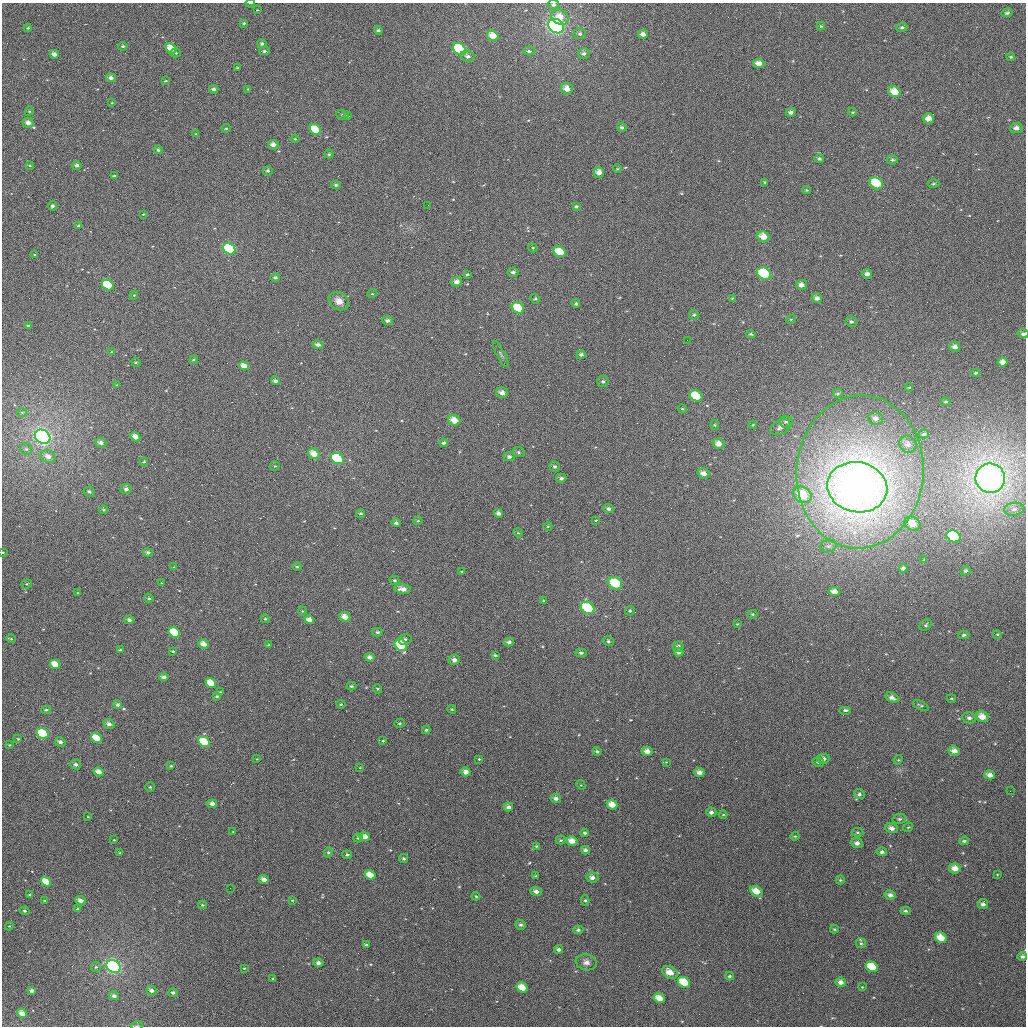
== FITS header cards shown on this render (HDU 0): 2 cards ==
NAXIS1  =                 1024
NAXIS2  =                 1024

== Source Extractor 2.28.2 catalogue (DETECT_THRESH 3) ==
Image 1024 x 1024 px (HDU 0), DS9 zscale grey, 1 PNG px = 1 image px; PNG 1028 x 1028 px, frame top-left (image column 1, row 1024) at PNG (2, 3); each listed source drawn as its Kron ellipse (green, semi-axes under 4 px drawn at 4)
Background 1650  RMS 47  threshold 142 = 3 sigma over >= 5 px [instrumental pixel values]
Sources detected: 333; all 333 listed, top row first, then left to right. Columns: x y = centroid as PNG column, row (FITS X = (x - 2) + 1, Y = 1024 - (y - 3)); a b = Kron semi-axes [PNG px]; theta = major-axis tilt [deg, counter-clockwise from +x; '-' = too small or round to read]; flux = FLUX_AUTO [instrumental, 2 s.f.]
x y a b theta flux
250 3 5 2 - 3.0e+03
553 5 6 5 - 8.5e+03
257 10 3 2 - 1.9e+03
1007 13 6 4 13 6.3e+03
560 17 9 7 -24 3.7e+04
244 23 4 4 - 4.4e+03
556 26 8 7 - 6.6e+05
821 26 4 4 - 4.0e+03
902 27 5 4 - 6.3e+03
28 28 4 3 - 4.7e+03
378 30 4 4 - 5.2e+03
580 34 6 5 - 6.1e+03
643 34 5 4 - 1.5e+04
493 36 6 5 - 3.5e+04
262 44 4 4 - 6.7e+03
123 46 4 3 - 5.0e+03
171 48 6 4 -40 5.2e+04
459 49 7 5 -36 1.8e+05
264 51 5 4 - 6.1e+03
529 51 5 4 - 6.1e+03
176 53 5 4 - 4.6e+03
54 54 4 4 - 1.5e+04
584 54 6 5 - 8.8e+03
468 56 7 5 -25 1.1e+04
1011 57 4 3 - 3.7e+03
759 64 5 4 - 2.5e+04
238 68 3 3 - 4.8e+03
111 78 5 4 - 1.3e+04
165 81 3 3 - 2.8e+03
214 89 4 4 - 8.6e+03
248 89 4 4 - 3.7e+03
567 89 6 5 - 2.4e+04
894 92 6 5 - 4.4e+04
112 103 3 3 - 2.4e+03
29 111 4 4 - 3.6e+03
791 112 5 4 - 9.7e+03
853 112 4 3 - 3.0e+03
342 115 6 4 -19 5.2e+03
348 116 4 3 - 5.1e+03
928 118 5 5 - 2.4e+04
28 123 5 5 - 1.7e+04
622 127 5 4 - 7.2e+03
226 128 4 4 - 3.9e+03
1016 128 6 5 - 1.5e+04
315 130 6 5 - 7.9e+04
196 134 4 4 - 3.6e+03
295 139 4 4 - 3.5e+03
273 145 5 4 - 1.9e+04
158 150 4 4 - 6.5e+03
329 154 4 4 - 4.0e+03
819 159 4 4 - 5.4e+03
892 160 5 4 - 5.1e+03
77 165 5 4 - 9.6e+03
30 166 4 3 - 3.9e+03
617 169 4 3 - 3.1e+03
268 171 5 4 - 6.2e+03
599 172 5 5 - 2.0e+04
114 176 3 2 - 5.2e+03
765 182 4 4 - 3.6e+03
876 183 7 5 -31 1.0e+05
933 184 6 4 2 4.3e+03
336 185 4 4 - 6.7e+03
806 190 4 3 - 3.6e+03
428 205 2 2 - 2.0e+03
52 206 5 4 - 8.7e+03
576 206 4 4 - 5.1e+03
143 214 4 3 - 3.0e+03
79 226 4 3 - 6.9e+03
763 237 6 5 - 3.3e+04
533 248 4 3 - 3.2e+03
229 249 7 5 -33 2.1e+05
560 252 6 5 - 6.1e+04
35 255 4 3 - 3.6e+03
513 272 5 4 - 9.4e+03
764 273 7 6 - 1.4e+05
467 274 3 3 - 3.4e+03
867 274 5 4 - 1.2e+04
275 277 5 4 - 7.2e+03
457 282 5 4 - 1.7e+04
108 285 6 5 - 1.4e+05
801 285 5 5 - 1.5e+04
372 294 5 3 - 2.9e+03
134 295 4 4 - 3.4e+03
732 298 3 3 - 2.6e+03
817 298 5 5 - 1.1e+04
535 299 5 4 - 4.2e+03
339 301 10 8 -30 2.5e+04
576 304 4 4 - 5.9e+03
518 308 6 5 - 7.9e+04
694 315 5 4 - 4.8e+03
791 319 5 3 - 2.3e+03
388 321 5 4 - 1.0e+04
851 322 6 5 - 7.7e+03
28 326 4 4 - 5.2e+03
751 334 5 4 - 4.3e+03
1023 334 5 4 - 8.5e+03
687 340 2 2 - 2.2e+03
318 345 5 4 - 1.2e+04
955 347 5 5 - 1.3e+04
111 352 4 4 - 3.3e+03
501 354 14 3 -62 6.4e+03
581 354 5 4 - 8.6e+03
194 360 4 3 - 3.5e+03
136 362 5 4 - 3.8e+03
1003 362 5 4 - 2.0e+04
244 366 5 4 - 2.9e+04
976 373 4 3 - 4.9e+03
275 381 4 3 - 8.8e+03
603 381 5 5 - 6.4e+03
117 385 4 4 - 3.0e+03
909 387 4 2 - 2.3e+03
502 393 6 5 - 1.8e+04
838 393 5 4 - 4.4e+03
696 396 6 5 - 9.1e+04
946 402 5 3 - 3.7e+03
682 409 4 4 - 3.0e+03
22 412 5 3 - 3.1e+03
875 418 7 6 - 1.4e+04
454 420 6 5 - 3.5e+04
786 422 7 6 - 8.5e+03
715 425 5 4 - 3.7e+03
753 425 4 3 - 3.1e+03
780 427 11 6 27 1.4e+04
924 434 5 4 - 6.4e+03
43 437 8 6 -35 8.8e+05
135 437 5 4 - 2.6e+04
101 443 5 5 - 1.4e+04
444 443 4 4 - 6.6e+03
718 444 6 5 - 2.2e+04
908 444 9 8 - 1.8e+04
26 449 5 5 - 5.6e+03
519 452 6 5 - 5.4e+03
314 454 6 5 - 3.6e+04
48 456 7 6 - 2.0e+04
509 457 5 4 - 9.0e+03
337 459 6 5 - 2.0e+05
144 462 4 4 - 3.9e+03
275 466 5 4 - 3.6e+03
555 466 5 5 - 7.0e+03
860 472 76 63 86 1.3e+06
703 473 6 5 - 2.0e+04
561 478 5 4 - 7.4e+03
990 478 15 14 - 2.4e+06
857 487 30 25 -12 3.5e+06
126 489 5 5 - 1.1e+04
89 492 6 5 - 7.6e+03
802 495 10 7 -31 9.7e+04
608 509 5 4 - 8.2e+03
1014 509 10 6 7 1.6e+04
104 510 4 4 - 4.1e+03
499 513 4 4 - 1.1e+04
361 514 4 4 - 4.3e+03
596 520 3 2 - 2.8e+03
418 521 5 4 - 3.7e+03
396 523 4 4 - 8.1e+03
912 524 8 6 -30 3.7e+04
548 526 4 3 - 2.5e+03
518 533 5 4 - 3.3e+03
953 536 7 5 -29 1.6e+05
828 546 8 6 15 1.1e+04
3 552 3 3 - 2.4e+03
148 552 5 4 - 8.9e+03
924 560 4 4 - 2.8e+03
297 566 5 3 - 3.5e+03
174 567 4 3 - 3.4e+03
903 568 4 4 - 9.3e+03
462 571 4 2 - 2.7e+03
965 571 5 4 - 5.2e+03
394 580 5 4 - 4.7e+03
161 583 4 2 - 2.5e+03
615 583 7 5 -28 1.0e+05
27 584 5 4 - 4.5e+03
403 589 8 4 -7 2.1e+04
834 592 6 4 -10 2.2e+04
78 593 3 3 - 2.9e+03
149 598 5 4 - 4.6e+03
543 600 4 3 - 3.0e+03
588 608 7 5 -30 1.5e+05
302 611 4 3 - 2.4e+03
630 611 5 4 - 4.7e+03
752 614 5 4 - 4.2e+03
345 617 5 4 - 2.3e+04
265 619 4 4 - 3.9e+03
129 620 4 4 - 9.3e+03
309 620 5 4 - 2.2e+04
737 624 3 3 - 2.2e+03
926 625 7 5 35 5.3e+03
377 632 5 4 - 6.1e+03
174 633 6 4 -34 1.1e+05
997 634 4 3 - 2.9e+03
964 635 5 4 - 6.3e+03
11 639 4 4 - 3.3e+03
405 639 6 5 - 7.6e+03
608 641 5 5 - 6.3e+03
509 642 5 4 - 9.5e+03
204 644 5 4 - 2.4e+04
269 645 3 3 - 4.5e+03
401 645 6 5 - 1.1e+05
678 646 5 5 - 8.7e+03
120 650 4 3 - 5.1e+03
173 651 3 3 - 4.0e+03
679 652 4 4 - 9.5e+03
581 653 6 4 -1 6.3e+03
495 655 4 3 - 5.0e+03
370 657 5 4 - 1.2e+04
454 660 5 5 - 1.4e+04
55 664 5 4 - 4.9e+04
164 677 5 4 - 1.1e+04
211 683 5 4 - 4.7e+04
351 686 5 3 - 5.1e+03
377 689 5 4 - 3.4e+03
221 692 3 2 - 2.8e+03
217 696 4 3 - 5.1e+03
892 698 7 4 -25 1.4e+04
952 698 4 3 - 2.7e+03
341 704 5 4 - 4.3e+03
118 705 5 4 - 8.3e+03
921 706 9 4 -25 5.3e+03
452 709 4 3 - 3.8e+03
46 710 5 4 - 5.0e+03
846 710 6 4 0 6.5e+03
982 717 6 5 - 3.1e+04
969 718 7 5 -12 9.3e+03
400 723 5 4 - 4.6e+03
109 724 5 4 - 1.4e+04
426 730 4 3 - 4.6e+03
43 734 6 5 - 1.5e+05
96 738 6 4 -30 7.3e+04
18 739 3 3 - 2.4e+03
383 741 4 3 - 3.2e+03
60 742 5 4 - 1.2e+04
204 742 6 5 - 9.0e+04
9 745 3 3 - 2.6e+03
597 751 4 4 - 5.6e+03
647 751 5 4 - 2.0e+04
954 751 6 4 -15 2.0e+04
257 759 3 2 - 1.9e+03
479 759 4 4 - 3.0e+03
823 759 6 5 - 1.1e+04
898 760 5 4 - 3.1e+03
666 762 3 3 - 2.5e+03
818 762 6 4 -13 5.9e+03
76 764 5 5 - 8.8e+03
171 766 3 3 - 3.5e+03
360 768 4 2 - 2.1e+03
99 772 5 4 - 2.4e+04
466 772 5 4 - 1.8e+04
699 772 5 4 - 1.5e+04
990 775 5 4 - 1.7e+04
581 785 5 4 - 3.2e+03
150 787 4 4 - 4.3e+03
1010 791 2 2 - 3.6e+03
859 794 5 5 - 7.4e+03
556 798 5 4 - 1.2e+04
212 804 5 4 - 1.4e+04
612 805 5 4 - 3.4e+04
508 807 4 4 - 1.3e+04
711 812 5 4 - 9.3e+03
723 814 4 3 - 2.6e+03
88 817 3 2 - 2.2e+03
899 819 7 5 13 7.3e+03
908 827 5 4 - 3.4e+03
891 828 6 5 - 1.4e+04
233 831 3 2 - 2.1e+03
857 832 6 4 -1 4.3e+03
585 833 4 3 - 6.1e+03
795 836 4 4 - 3.4e+03
365 837 5 4 - 2.6e+04
358 838 5 4 - 5.2e+03
114 840 3 2 - 2.1e+03
561 840 5 4 - 5.0e+03
572 841 6 4 -15 2.8e+04
964 841 5 3 - 5.9e+03
857 843 6 5 - 1.3e+04
536 846 4 3 - 3.3e+03
585 850 4 4 - 8.3e+03
328 852 5 4 - 4.7e+03
882 852 5 4 - 7.8e+03
120 853 3 3 - 3.3e+03
347 855 5 4 - 6.1e+03
404 859 4 4 - 4.9e+03
955 868 6 5 - 2.8e+04
997 874 3 2 - 2.0e+03
370 875 5 4 - 3.7e+04
535 876 4 3 - 3.6e+03
592 878 6 5 - 1.4e+04
264 879 5 4 - 1.8e+04
840 880 4 4 - 4.1e+03
46 882 5 4 - 5.7e+04
230 888 2 2 - 3.2e+03
536 891 6 4 -18 1.3e+04
756 891 6 5 - 3.6e+04
29 894 3 2 - 2.7e+03
890 895 5 5 - 1.3e+04
476 896 4 3 - 3.4e+03
292 900 3 3 - 2.5e+03
585 900 5 4 - 5.3e+03
45 901 4 3 - 2.9e+03
81 901 5 4 - 1.6e+04
983 904 5 5 - 1.0e+04
202 905 4 4 - 4.5e+03
77 909 4 4 - 4.7e+03
25 911 5 4 - 5.2e+03
905 911 5 4 - 5.4e+03
521 925 5 5 - 7.2e+03
9 926 4 4 - 3.2e+03
834 929 4 3 - 4.3e+03
578 930 5 4 - 6.9e+03
941 938 6 5 - 4.4e+04
861 943 5 5 - 5.6e+03
366 945 4 3 - 6.0e+03
559 949 4 4 - 9.6e+03
1022 956 5 4 - 7.4e+03
586 962 10 8 -11 1.6e+04
318 963 5 4 - 1.3e+04
113 966 7 6 - 6.2e+05
96 967 5 5 - 5.3e+03
872 967 6 5 - 7.6e+04
244 968 3 3 - 2.8e+03
670 972 8 6 -30 3.4e+04
730 976 4 3 - 4.9e+03
273 979 3 3 - 3.8e+03
684 982 6 5 - 8.9e+04
841 982 5 4 - 1.7e+04
522 987 6 4 -32 5.0e+04
862 987 3 3 - 2.2e+03
32 991 4 3 - 9.7e+03
151 991 5 4 - 1.1e+04
173 993 5 4 - 7.7e+03
114 996 5 4 - 1.0e+04
659 998 6 4 -27 3.6e+04
22 1013 5 4 - 2.2e+04
137 1026 6 4 19 3.2e+03
At the frame edge (FLAGS 8, measured only in part): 5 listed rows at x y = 250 3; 553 5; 1023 334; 3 552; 137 1026

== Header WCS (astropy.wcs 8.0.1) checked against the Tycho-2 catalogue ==
Header WCS as astropy/WCSLIB reads it (applying the file's SIP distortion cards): RA---TAN-SIP/DEC--TAN-SIP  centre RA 02:39:21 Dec -07:45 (39.84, -7.75 deg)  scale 8.66 arcsec/px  FOV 147.8' x 147.9'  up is +179 deg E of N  parity flipped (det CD > 0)
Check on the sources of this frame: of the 60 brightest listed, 58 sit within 13.0 arcsec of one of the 180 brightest Tycho-2 stars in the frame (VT <= 12.55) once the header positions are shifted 3.50 arcsec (3.15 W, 1.53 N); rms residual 4.38 arcsec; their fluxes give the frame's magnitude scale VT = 21.83 - 2.5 log10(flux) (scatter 0.24 mag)
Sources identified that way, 147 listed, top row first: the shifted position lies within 13.0 arcsec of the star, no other Tycho-2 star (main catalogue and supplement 1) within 26.0 arcsec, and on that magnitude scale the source's flux lands within +1.5 / -3 mag of the star's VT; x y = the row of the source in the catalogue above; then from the Tycho-2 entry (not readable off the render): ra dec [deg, ICRS J2000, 3 dp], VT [Tycho-2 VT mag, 2 dp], TYC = Tycho-2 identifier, HIP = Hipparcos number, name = IAU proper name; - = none
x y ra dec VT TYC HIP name
250 3 40.502 -8.971 11.84 5285-1007-1 - -
553 5 39.764 -8.981 12.28 5285-391-1 - -
1007 13 38.659 -8.982 12.09 5285-58-1 - -
556 26 39.753 -8.928 7.06 5285-455-1 12350 -
821 26 39.112 -8.942 12.80 5285-711-1 - -
902 27 38.914 -8.942 12.23 5285-343-1 - -
643 34 39.545 -8.914 11.23 5285-719-1 - -
493 36 39.909 -8.902 10.34 5285-622-1 - -
262 44 40.471 -8.872 11.68 5285-714-1 - -
171 48 40.692 -8.855 10.23 5285-248-1 - -
459 49 39.990 -8.868 8.69 5285-726-1 12428 -
759 64 39.261 -8.849 10.49 5285-816-1 - -
111 78 40.837 -8.782 11.28 5285-606-1 - -
214 89 40.587 -8.760 11.71 5285-835-1 - -
567 89 39.727 -8.779 10.75 5285-945-1 - -
894 92 38.929 -8.787 9.88 5285-236-1 - -
853 112 39.031 -8.736 12.79 5285-467-1 - -
348 116 40.259 -8.703 11.92 5285-699-1 - -
928 118 38.846 -8.724 10.54 5285-874-1 - -
28 123 41.036 -8.669 10.91 5286-680-1 - -
622 127 39.591 -8.689 11.26 5285-728-1 - -
1016 128 38.631 -8.705 11.58 5285-104-1 - -
315 130 40.337 -8.667 9.55 5285-809-1 - -
273 145 40.439 -8.629 10.80 5285-917-1 - -
819 159 39.110 -8.623 11.78 5285-435-1 - -
77 165 40.916 -8.569 11.50 5286-382-1 - -
268 171 40.451 -8.566 11.46 5285-817-1 - -
599 172 39.645 -8.579 11.14 5285-267-1 - -
114 176 40.824 -8.546 12.28 5285-758-1 - -
876 183 38.968 -8.566 9.07 5285-243-1 12092 -
933 184 38.831 -8.568 12.17 5285-187-1 - -
806 190 39.140 -8.547 11.71 5285-922-1 - -
52 206 40.972 -8.471 11.97 5286-528-1 - -
763 237 39.241 -8.432 10.12 5285-188-1 - -
229 249 40.539 -8.376 8.45 5285-592-1 - -
560 252 39.736 -8.385 9.67 5285-488-1 12344 -
764 273 39.237 -8.343 8.61 5285-841-1 12180 -
867 274 38.988 -8.348 11.42 5285-430-1 - -
457 282 39.985 -8.309 10.98 5285-588-1 - -
108 285 40.832 -8.282 9.23 5285-956-1 - -
801 285 39.147 -8.318 10.94 5285-953-1 - -
134 295 40.770 -8.260 12.02 5285-413-1 - -
817 298 39.108 -8.287 11.24 5285-163-1 - -
518 308 39.834 -8.249 9.24 5285-299-1 12378 -
28 326 41.025 -8.181 12.09 5286-508-1 - -
318 345 40.319 -8.151 11.29 5285-823-1 - -
955 347 38.772 -8.176 11.31 5285-152-1 - -
581 354 39.679 -8.140 11.89 5285-877-1 - -
1003 362 38.655 -8.142 11.10 5285-142-1 - -
244 366 40.497 -8.095 10.20 5285-206-1 - -
275 381 40.421 -8.062 11.74 5285-1001-1 - -
502 393 39.870 -8.044 11.04 5285-1029-1 - -
696 396 39.397 -8.045 9.80 5285-957-1 - -
454 420 39.984 -7.975 10.10 5285-492-1 - -
43 437 40.982 -7.912 6.68 5286-1059-1 12754 -
135 437 40.758 -7.918 10.41 5285-277-1 - -
101 443 40.841 -7.903 11.70 5285-237-1 - -
444 443 40.008 -7.921 12.02 5285-328-1 - -
718 444 39.341 -7.932 11.08 5285-978-1 - -
314 454 40.323 -7.887 10.29 5285-996-1 - -
48 456 40.968 -7.866 10.97 5286-655-1 - -
509 457 39.849 -7.891 11.51 5285-217-1 - -
337 459 40.265 -7.877 8.77 5285-191-1 12515 -
703 473 39.376 -7.860 10.68 5285-309-1 - -
990 478 38.678 -7.859 5.89 5285-952-1 12002 -
857 487 39.000 -7.832 5.72 5285-251-1 12107 -
126 489 40.777 -7.793 11.53 5285-763-1 - -
802 495 39.134 -7.812 9.69 5285-339-1 - -
608 509 39.606 -7.770 11.82 5285-685-1 - -
912 524 38.866 -7.748 10.29 5285-858-1 - -
953 536 38.765 -7.719 9.11 5285-148-1 12021 -
148 552 40.721 -7.642 11.53 5285-181-1 - -
903 568 38.887 -7.641 11.55 5285-240-1 - -
394 580 40.121 -7.587 12.59 5285-486-1 - -
615 583 39.584 -7.591 8.93 5285-970-1 12292 -
403 589 40.099 -7.567 11.08 5285-839-1 - -
834 592 39.053 -7.582 11.34 5285-379-1 - -
588 608 39.650 -7.530 8.65 5285-327-1 12316 -
345 617 40.239 -7.496 10.63 4705-101-1 - -
129 620 40.762 -7.478 12.40 4705-139-1 - -
309 620 40.326 -7.488 11.00 4705-299-1 - -
737 624 39.288 -7.500 12.16 4704-222-1 - -
174 633 40.651 -7.450 9.44 4705-175-1 - -
964 635 38.737 -7.484 11.74 4704-73-1 - -
608 641 39.600 -7.451 12.02 4704-198-1 - -
509 642 39.840 -7.445 11.78 4704-258-1 - -
204 644 40.580 -7.424 10.87 4705-7-1 - -
401 645 40.102 -7.431 9.09 4705-2-1 - -
581 653 39.665 -7.422 11.94 4704-227-1 - -
495 655 39.873 -7.413 12.60 4704-217-1 - -
370 657 40.178 -7.401 11.39 4705-20-1 - -
454 660 39.972 -7.399 11.29 4704-280-1 - -
55 664 40.939 -7.366 10.35 4705-366-1 - -
164 677 40.676 -7.343 11.81 4705-79-1 - -
211 683 40.560 -7.330 10.29 4705-292-1 - -
351 686 40.220 -7.331 12.39 4705-250-1 - -
892 698 38.910 -7.330 11.67 4704-204-1 - -
118 705 40.786 -7.274 11.88 4705-44-1 - -
846 710 39.020 -7.297 12.45 4704-252-1 - -
982 717 38.688 -7.287 10.79 4704-114-1 - -
43 734 40.966 -7.199 8.67 4705-308-1 12746 -
96 738 40.835 -7.192 9.82 4705-253-1 - -
60 742 40.923 -7.181 11.47 4705-320-1 - -
204 742 40.574 -7.188 9.40 4705-317-1 12627 -
647 751 39.499 -7.189 11.11 4704-149-1 - -
954 751 38.755 -7.204 11.16 4704-119-1 - -
99 772 40.828 -7.110 10.48 4705-191-1 - -
466 772 39.939 -7.129 11.15 4704-184-1 - -
699 772 39.372 -7.140 11.71 4704-271-1 - -
990 775 38.668 -7.147 11.28 4704-134-1 - -
859 794 38.984 -7.096 12.35 4704-309-1 - -
212 804 40.551 -7.040 11.20 4705-180-1 - -
612 805 39.582 -7.058 10.78 4704-234-1 - -
508 807 39.833 -7.047 11.84 4704-178-1 - -
899 819 38.885 -7.038 12.12 4704-169-1 - -
891 828 38.903 -7.015 11.67 4704-297-1 - -
585 833 39.647 -6.989 12.21 4704-233-1 - -
365 837 40.180 -6.969 10.89 4705-334-1 - -
572 841 39.678 -6.969 10.74 4704-223-1 - -
857 843 38.987 -6.977 11.98 4704-239-1 - -
882 852 38.927 -6.958 12.15 4704-876-1 - -
347 855 40.222 -6.925 12.55 4705-85-1 - -
955 868 38.748 -6.921 10.78 4704-49-1 - -
370 875 40.165 -6.876 10.44 4705-106-1 - -
592 878 39.626 -6.882 11.77 4704-264-1 - -
264 879 40.420 -6.860 11.13 4705-427-1 - -
46 882 40.948 -6.843 9.81 4705-240-1 - -
536 891 39.762 -6.846 12.13 4704-235-1 - -
756 891 39.227 -6.856 10.58 4704-240-1 - -
890 895 38.904 -6.854 11.80 4704-1007-1 - -
81 901 40.865 -6.800 11.04 4705-6-1 - -
983 904 38.679 -6.836 11.59 4704-17-1 - -
25 911 41.000 -6.773 12.18 4705-261-1 - -
521 925 39.798 -6.765 12.67 4704-256-1 - -
941 938 38.779 -6.753 10.31 4704-849-1 - -
559 949 39.705 -6.707 12.06 4704-253-1 - -
318 963 40.286 -6.663 11.43 4705-257-1 - -
113 966 40.781 -6.642 7.37 4705-94-1 12699 -
872 967 38.945 -6.680 10.58 4704-936-1 - -
670 972 39.433 -6.657 10.83 4704-273-1 - -
684 982 39.399 -6.634 9.84 4704-282-1 - -
841 982 39.020 -6.642 11.23 4704-836-1 - -
522 987 39.791 -6.614 10.39 4704-278-1 - -
32 991 40.977 -6.581 12.07 4705-782-1 - -
114 996 40.779 -6.573 12.16 4705-776-1 - -
659 998 39.458 -6.595 10.82 4704-735-1 - -
22 1013 41.000 -6.525 10.82 4705-718-1 - -